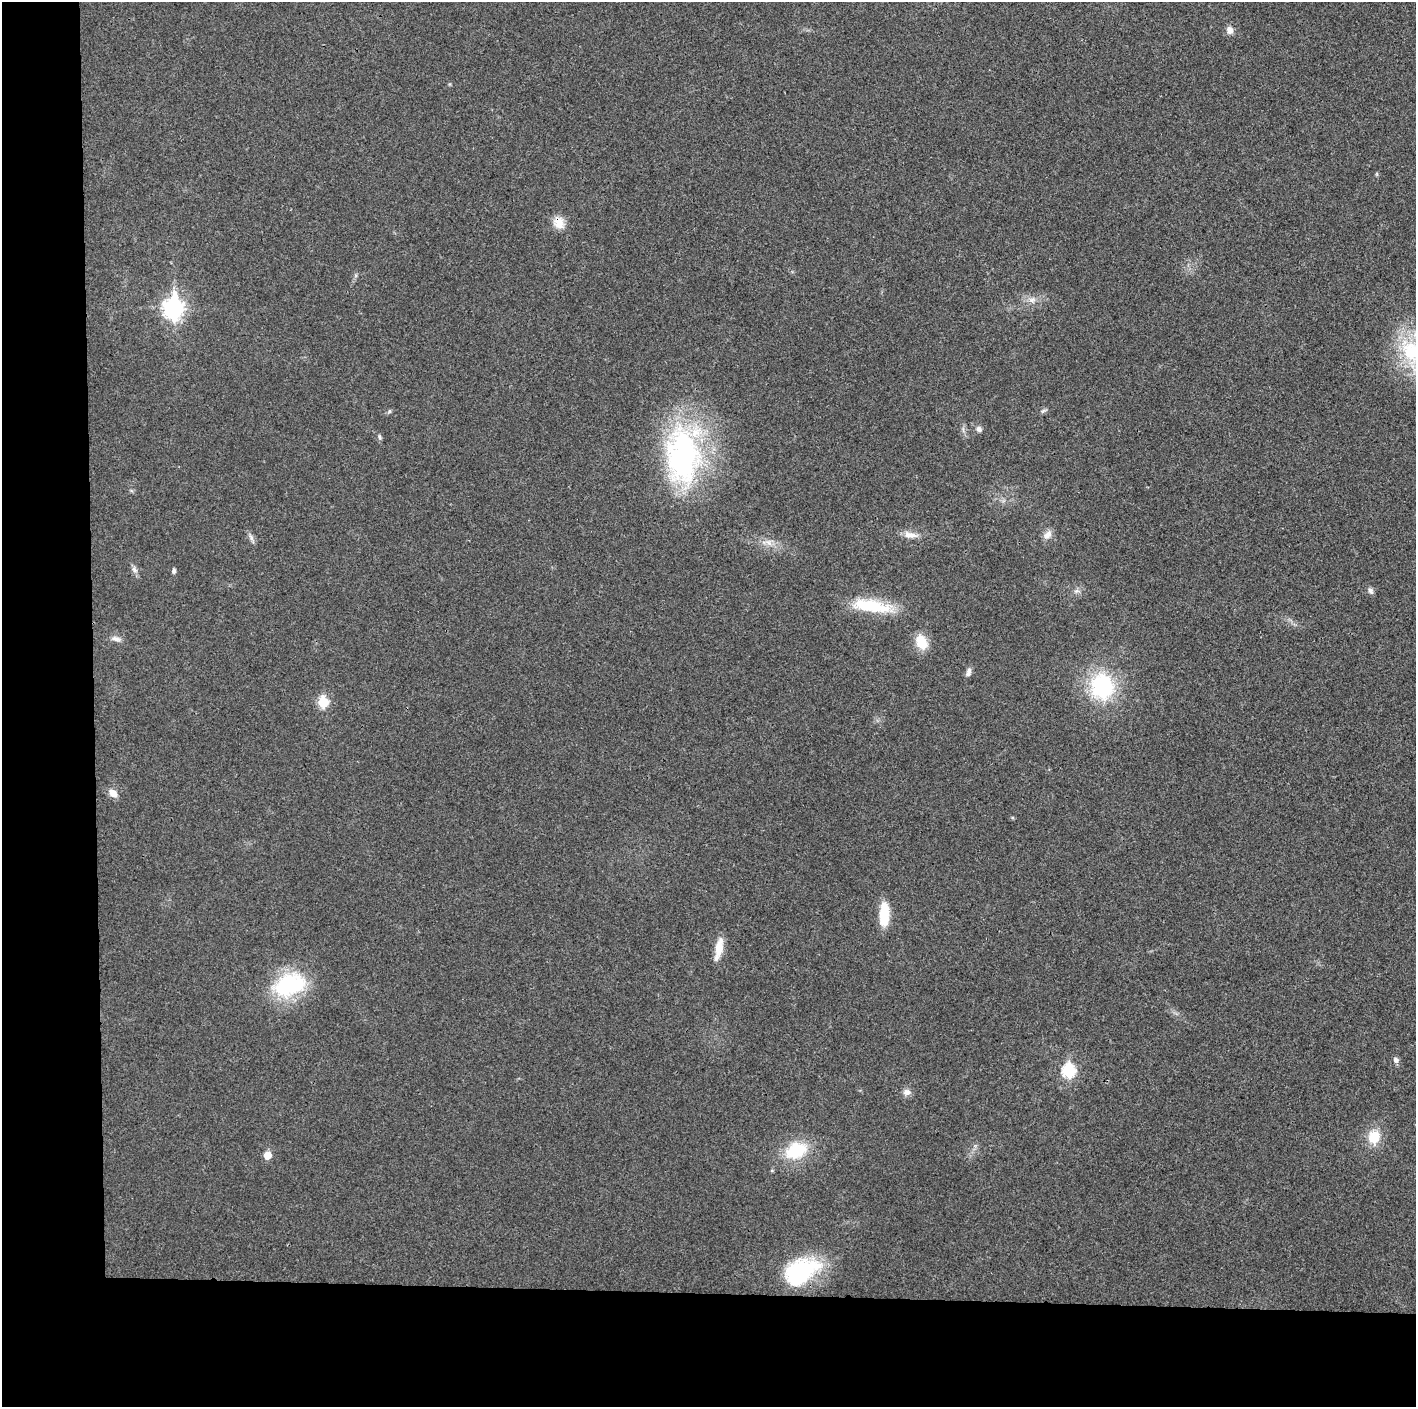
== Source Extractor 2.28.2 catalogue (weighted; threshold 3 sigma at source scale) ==
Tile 7 of 3 x 3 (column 1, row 3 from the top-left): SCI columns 1-1414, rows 6-1410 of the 4252 x 4226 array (HDU 1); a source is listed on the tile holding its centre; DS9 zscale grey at full resolution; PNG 1418 x 1409 px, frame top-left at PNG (2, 2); no overlay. Shown black and unused: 14% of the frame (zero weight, under 3 of 4 exposures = <1% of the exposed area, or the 3 px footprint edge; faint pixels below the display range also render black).
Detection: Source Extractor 2.28.2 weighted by HDU 2 'WHT'; one run over the whole footprint, this tile lists its part. Background 0.0204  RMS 0.0055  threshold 0.025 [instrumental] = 3 sigma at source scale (4.5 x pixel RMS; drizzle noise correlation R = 1.50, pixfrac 1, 0.05/0.05 arcsec/px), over >= 5 px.
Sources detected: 36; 1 inside a brighter object's white glare — not listed; the other 35 listed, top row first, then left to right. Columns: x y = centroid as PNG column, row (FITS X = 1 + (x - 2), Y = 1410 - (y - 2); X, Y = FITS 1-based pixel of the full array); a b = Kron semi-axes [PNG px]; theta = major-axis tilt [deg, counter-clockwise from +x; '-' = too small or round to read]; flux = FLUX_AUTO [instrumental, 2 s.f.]
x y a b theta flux
1230 30 9 7 -70 3.3
559 222 17 13 -62 6.7
1032 300 10 7 8 3.1
173 308 9 8 - 240
1412 351 39 34 -50 43
390 411 6 4 89 0.75
1043 411 8 4 44 1.1
979 429 8 7 - 1.8
379 437 6 4 -88 0.95
683 455 77 43 89 120
1048 534 13 8 49 3.6
910 535 20 8 -5 4.7
251 537 12 4 -66 1.9
769 543 9 6 -31 2.7
134 569 11 6 -56 2
174 571 6 5 - 1.2
1076 591 8 5 11 1.5
1370 591 10 6 -63 1.7
871 606 49 14 -8 26
116 639 14 6 -14 2.6
921 642 14 10 -63 13
968 672 11 6 71 2.1
1102 687 20 18 -79 58
323 702 6 5 - 30
113 793 10 7 -47 5.2
884 915 25 10 88 17
719 948 23 9 80 9.4
289 985 40 26 17 47
1395 1060 6 6 - 2.2
1069 1071 7 6 - 57
907 1092 11 9 8 2.8
1374 1137 14 12 84 12
796 1151 22 15 23 27
267 1155 5 5 - 9.3
799 1272 49 25 22 51
Overlapping masked pixels (flux is a lower limit): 1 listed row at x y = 559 222
Isophote crosses this tile's border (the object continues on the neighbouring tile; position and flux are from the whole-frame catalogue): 1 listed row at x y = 1412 351